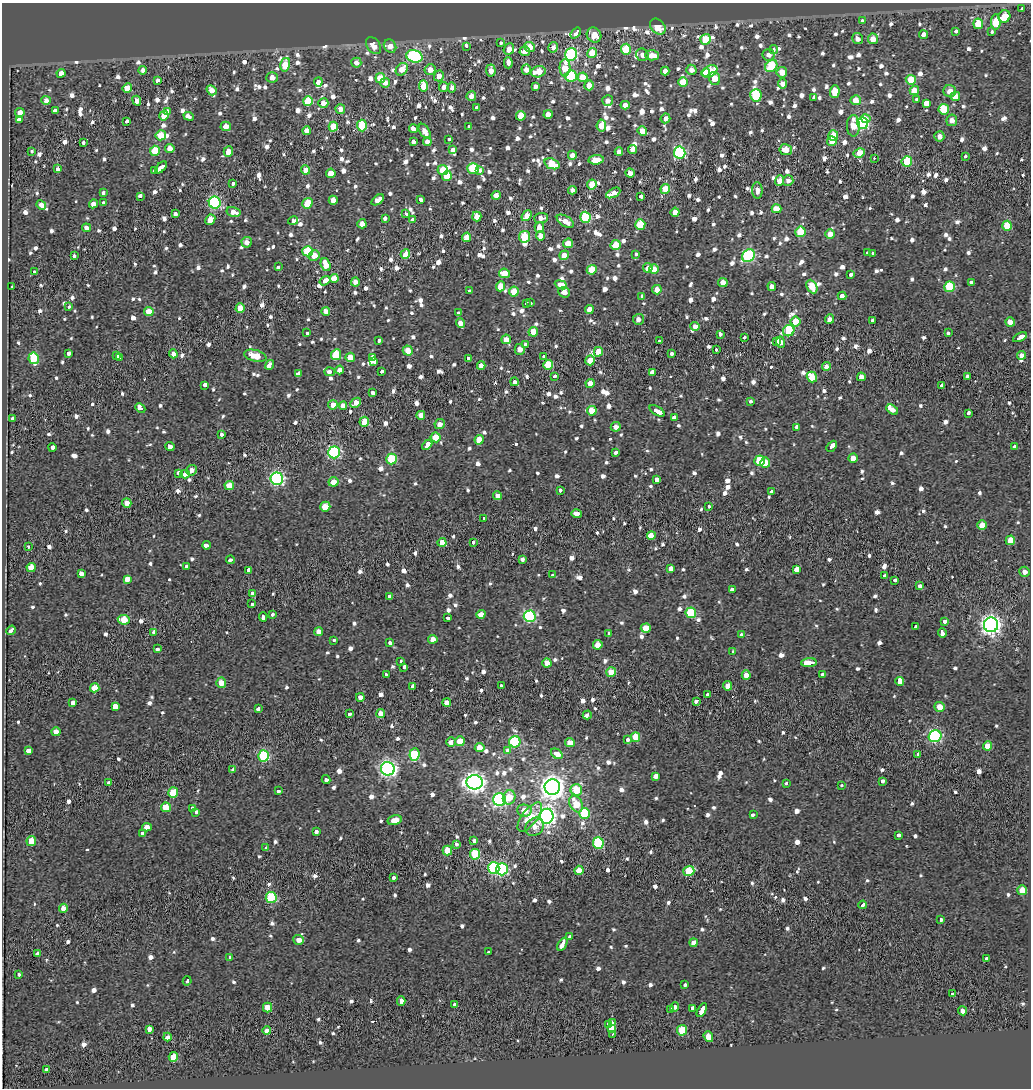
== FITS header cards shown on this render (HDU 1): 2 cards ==
NAXIS1  =                 1029
NAXIS2  =                 1086

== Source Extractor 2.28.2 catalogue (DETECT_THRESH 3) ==
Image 1029 x 1086 px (HDU 1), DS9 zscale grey, 1 PNG px = 1 image px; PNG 1033 x 1090 px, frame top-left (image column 1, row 1086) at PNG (2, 3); each listed source drawn as its Kron ellipse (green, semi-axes under 4 px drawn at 4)
Background -0.124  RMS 0.08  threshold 0.239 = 3 sigma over >= 5 px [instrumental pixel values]
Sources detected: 1283; of the 1283, the 500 brightest by FLUX_AUTO listed and drawn (783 fainter detections omitted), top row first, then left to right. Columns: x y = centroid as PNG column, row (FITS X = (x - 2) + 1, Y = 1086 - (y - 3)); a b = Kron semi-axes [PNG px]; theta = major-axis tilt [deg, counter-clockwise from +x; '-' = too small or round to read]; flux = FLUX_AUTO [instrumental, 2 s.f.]
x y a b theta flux
1022 8 3 3 - 58
1004 17 6 6 - 1300
862 21 3 3 - 59
996 22 8 4 -90 220
978 24 5 5 - 140
658 27 9 6 -45 120
956 31 3 3 - 72
992 32 3 3 - 68
576 33 6 3 50 62
594 35 8 7 - 86
924 35 4 3 - 170
706 39 5 5 - 190
857 39 6 5 - 34
873 39 5 5 - 92
501 43 3 3 - 38
373 45 9 6 -53 59
390 46 7 6 - 50
466 46 3 3 - 260
529 47 5 5 - 79
553 47 5 5 - 33
509 49 6 5 - 50
626 49 5 5 - 200
774 49 4 3 - 47
525 51 5 5 - 66
592 53 5 4 - 140
571 54 6 6 - 770
642 55 6 6 - 33
652 55 7 5 -1 72
769 55 6 6 - 34
414 56 8 6 -15 610
356 63 5 5 - 37
508 63 5 3 - 70
285 65 7 5 76 180
771 66 6 5 - 290
565 68 8 5 88 130
402 69 7 5 48 78
143 70 4 4 - 38
430 70 5 5 - 51
526 70 5 4 - 43
691 70 5 5 - 34
491 71 6 4 -86 37
665 71 4 4 - 39
710 71 8 5 30 220
538 72 7 5 16 130
782 72 5 5 - 69
61 73 4 4 - 47
705 73 4 4 - 94
439 76 5 5 - 52
571 76 6 5 - 350
272 77 6 5 - 40
583 77 5 4 - 80
380 78 5 5 - 93
714 78 6 5 - 96
157 80 4 3 - 48
911 80 5 5 - 130
318 82 4 3 - 460
683 82 5 5 - 150
385 83 5 5 - 40
782 84 5 4 - 34
589 85 5 4 - 67
424 86 6 4 -81 180
535 86 4 3 - 91
444 87 5 4 - 37
452 87 5 4 - 31
127 88 5 4 - 120
211 90 5 4 - 48
914 91 5 4 - 86
950 91 6 6 - 45
835 92 6 5 - 120
756 95 6 5 - 310
471 96 5 5 - 38
955 96 5 4 - 91
814 98 3 3 - 190
916 99 3 3 - 91
46 100 4 4 - 35
608 100 5 5 - 31
856 100 5 5 - 79
137 101 5 4 - 32
308 101 5 5 - 220
323 103 5 5 - 52
926 104 4 3 - 1200
625 105 4 4 - 34
476 108 3 3 - 43
340 109 5 4 - 54
944 109 5 5 - 220
55 111 4 3 - 140
167 112 3 3 - 190
20 113 5 4 - 61
548 114 4 4 - 57
164 116 5 4 - 67
189 116 5 4 - 63
521 116 5 4 - 120
665 118 5 4 - 36
866 119 4 3 - 100
19 120 3 3 - 57
952 120 5 5 - 37
126 121 4 3 - 83
863 123 6 5 - 800
226 126 5 4 - 45
362 126 6 5 - 250
469 126 3 3 - 32
601 126 6 5 - 77
853 126 10 6 89 100
333 127 5 4 - 130
414 129 4 3 - 180
307 131 4 4 - 45
425 131 8 5 -58 48
642 131 5 4 - 84
161 135 5 5 - 120
833 135 5 5 - 130
939 136 5 5 - 38
449 139 3 3 - 59
832 141 5 5 - 55
83 142 4 3 - 55
414 142 4 3 - 140
427 142 4 4 - 34
170 149 4 4 - 59
632 149 4 4 - 48
453 150 4 4 - 220
786 150 6 5 - 78
31 151 3 3 - 41
155 151 5 5 - 210
228 151 5 4 - 62
619 152 4 4 - 32
680 152 6 6 - 820
859 153 6 4 29 100
572 155 4 4 - 45
965 156 3 3 - 170
874 158 3 3 - 52
596 160 7 4 5 93
907 161 5 5 - 280
552 164 8 5 -22 140
161 167 7 3 46 270
473 168 5 5 - 300
58 169 3 3 - 78
306 170 4 4 - 54
443 170 5 5 - 99
480 170 4 3 - 56
154 171 3 3 - 44
331 173 4 4 - 88
630 173 5 4 - 36
447 176 5 5 - 140
780 181 5 4 - 72
788 181 5 5 - 33
233 183 3 3 - 100
592 185 5 4 - 110
665 189 5 4 - 120
572 190 4 4 - 31
757 190 8 5 -86 32
103 192 3 3 - 47
613 193 8 4 28 130
496 195 4 4 - 47
140 196 4 3 - 68
641 196 4 3 - 82
420 199 4 3 - 110
333 200 4 4 - 54
378 200 7 4 38 37
215 202 6 6 - 760
103 203 3 3 - 67
307 203 6 4 55 140
93 204 4 4 - 36
41 205 5 4 - 160
776 209 5 4 - 120
233 212 7 5 -17 54
675 212 4 4 - 75
175 214 4 3 - 140
406 214 4 3 - 120
527 216 6 4 51 80
477 217 5 4 - 77
585 217 5 5 - 310
385 218 3 3 - 220
541 218 7 5 4 38
412 219 4 3 - 120
210 220 5 4 - 71
293 221 5 4 - 110
565 221 9 5 -32 65
362 224 4 4 - 51
640 224 5 5 - 200
1007 226 5 5 - 160
87 228 4 4 - 31
539 228 5 4 - 60
800 232 5 5 - 200
830 234 5 4 - 43
540 236 5 4 - 65
467 237 4 4 - 94
525 237 6 5 - 180
247 242 5 5 - 34
568 243 5 4 - 72
616 245 5 5 - 140
308 251 5 5 - 230
868 252 3 3 - 63
873 253 3 3 - 33
405 254 5 4 - 120
636 254 4 3 - 37
314 255 5 5 - 55
564 255 5 4 - 80
74 256 3 3 - 62
749 256 7 6 - 740
326 265 6 4 -70 94
278 267 4 3 - 75
648 268 5 4 - 44
654 269 5 5 - 100
592 270 5 4 - 100
34 271 4 3 - 78
504 273 5 4 - 82
851 274 4 3 - 60
334 278 4 4 - 76
325 281 6 3 36 210
355 282 4 4 - 38
971 282 3 3 - 78
723 283 4 4 - 78
561 285 6 4 -23 140
501 286 5 4 - 91
772 286 4 4 - 33
12 287 3 3 - 40
812 287 7 5 -63 120
949 287 5 5 - 220
657 290 5 4 - 59
469 291 3 3 - 35
514 292 5 5 - 130
564 292 6 5 - 39
642 296 3 3 - 110
842 296 4 4 - 34
526 303 4 3 - 38
530 303 3 3 - 39
69 307 3 3 - 75
240 308 5 4 - 75
589 309 4 4 - 45
326 311 4 4 - 36
149 312 5 4 - 110
458 312 3 3 - 33
638 319 5 5 - 31
829 319 5 4 - 33
872 320 3 3 - 86
795 321 5 5 - 120
1010 322 5 4 - 53
460 323 5 4 - 42
695 326 4 4 - 40
789 331 6 5 - 360
533 332 5 4 - 100
307 333 3 3 - 34
948 333 3 3 - 48
720 334 4 3 - 74
1020 337 7 3 28 230
744 338 3 3 - 54
506 339 5 4 - 58
379 341 4 3 - 40
659 341 3 3 - 42
776 342 4 3 - 55
781 342 6 4 -74 36
525 345 3 3 - 110
520 349 5 5 - 42
716 350 3 3 - 57
408 351 5 5 - 65
598 352 5 4 - 81
68 353 4 3 - 170
672 353 3 3 - 69
173 354 4 4 - 36
117 355 4 3 - 240
336 355 5 5 - 230
1022 355 4 4 - 36
255 356 11 5 -14 100
543 356 3 3 - 39
350 357 5 4 - 85
372 357 4 3 - 76
34 358 6 5 - 300
119 358 3 3 - 250
469 359 4 3 - 130
590 360 5 4 - 110
374 361 4 3 - 71
269 365 5 3 - 370
481 365 4 4 - 40
548 365 5 5 - 190
826 366 4 4 - 34
340 370 4 4 - 43
382 371 4 3 - 54
329 372 5 3 - 120
299 373 4 3 - 44
652 373 4 3 - 360
555 376 3 3 - 74
812 377 5 5 - 130
861 377 4 4 - 46
967 377 4 3 - 190
514 382 4 3 - 86
590 383 4 4 - 50
205 385 4 3 - 110
941 385 4 3 - 81
372 393 4 3 - 130
751 401 3 3 - 50
356 403 6 4 45 48
333 405 5 4 - 56
343 406 4 4 - 42
140 408 5 4 - 72
892 410 6 4 -31 41
592 411 5 5 - 110
657 411 8 3 -30 390
969 413 4 3 - 53
421 415 4 4 - 49
674 417 4 3 - 220
12 418 3 3 - 92
364 422 5 5 - 140
440 424 5 5 - 34
616 427 5 5 - 32
797 427 4 3 - 45
222 434 3 3 - 65
436 437 5 5 - 100
479 440 5 4 - 84
427 445 6 3 44 340
170 446 5 3 - 110
832 446 6 3 49 170
1015 446 3 3 - 60
52 447 4 3 - 180
334 452 6 6 - 780
616 453 4 3 - 64
853 458 5 4 - 63
391 459 5 5 - 280
759 461 5 5 - 190
765 463 5 5 - 81
191 470 5 5 - 35
179 473 4 3 - 150
185 474 4 4 - 33
277 479 6 6 - 1100
657 480 4 4 - 220
333 482 5 4 - 59
229 485 5 4 - 99
560 490 3 3 - 59
771 492 3 3 - 94
497 496 4 4 - 33
127 503 5 4 - 43
709 506 3 3 - 48
325 507 5 5 - 120
576 514 5 4 - 38
484 519 3 3 - 50
982 525 5 4 - 78
651 536 4 3 - 610
1010 540 5 4 - 87
442 542 4 4 - 71
473 542 3 3 - 71
206 545 4 3 - 130
28 547 3 3 - 64
523 559 4 3 - 110
230 560 4 3 - 75
31 567 4 4 - 79
187 567 4 4 - 180
671 568 4 3 - 740
797 569 3 3 - 650
249 570 4 3 - 77
1025 572 5 5 - 32
81 573 4 3 - 280
553 575 4 3 - 81
885 576 3 3 - 42
127 579 4 3 - 900
895 580 3 3 - 72
919 586 3 3 - 120
732 590 3 3 - 140
253 594 4 3 - 140
389 596 4 3 - 56
252 604 3 3 - 40
691 613 5 5 - 270
272 614 3 3 - 69
481 614 4 4 - 62
530 616 6 6 - 670
263 617 5 3 - 120
447 618 4 3 - 82
124 620 6 5 - 110
945 622 4 3 - 170
991 625 7 7 - 2700
916 626 3 3 - 44
646 628 5 4 - 110
11 630 5 3 - 180
319 632 4 4 - 39
154 633 4 3 - 550
608 633 3 3 - 67
942 633 5 3 - 400
741 635 3 3 - 84
433 639 4 4 - 48
334 640 3 3 - 41
390 643 3 3 - 41
598 645 5 4 - 68
157 649 4 3 - 65
732 652 3 3 - 57
401 662 3 3 - 61
809 662 8 3 5 780
547 663 4 4 - 56
404 667 4 3 - 88
611 672 5 4 - 130
822 674 3 3 - 97
386 675 3 3 - 41
746 675 4 4 - 49
900 681 4 4 - 680
221 683 5 5 - 62
412 686 3 3 - 150
501 686 3 3 - 96
728 686 4 4 - 65
95 688 5 4 - 100
707 694 3 3 - 37
360 697 4 4 - 32
697 701 3 3 - 180
73 702 3 3 - 230
447 702 4 4 - 41
115 707 4 3 - 980
939 707 5 5 - 70
258 709 4 3 - 88
349 714 3 3 - 68
381 714 4 4 - 61
587 715 4 3 - 170
56 732 4 4 - 48
935 736 6 6 - 860
635 737 5 4 - 110
627 739 3 3 - 110
460 741 5 5 - 120
451 742 5 4 - 36
515 742 5 5 - 440
570 743 5 4 - 51
988 746 4 4 - 77
480 748 5 4 - 81
28 750 3 3 - 410
508 751 4 4 - 110
414 754 6 5 - 330
557 754 6 4 -36 85
918 754 4 3 - 84
264 756 5 5 - 500
388 769 7 6 - 1800
233 770 3 3 - 400
656 776 4 4 - 130
326 780 4 3 - 200
882 781 4 3 - 58
475 782 8 7 - 3100
109 783 4 3 - 54
786 783 3 3 - 70
842 786 3 3 - 34
552 787 8 7 - 4400
576 790 6 6 - 160
279 791 3 3 - 86
173 793 5 5 - 160
509 797 7 6 - 110
500 799 6 6 - 900
576 804 9 6 -62 130
166 807 5 5 - 120
193 808 3 3 - 59
524 810 7 6 - 72
196 812 3 3 - 83
584 813 5 5 - 270
753 814 4 3 - 130
546 816 7 7 - 2400
530 817 17 7 52 160
395 820 7 5 13 67
147 827 5 4 - 46
535 827 10 8 47 52
316 831 3 3 - 120
142 833 3 3 - 42
899 835 4 3 - 84
31 841 5 4 - 120
474 841 4 3 - 48
598 843 5 5 - 450
456 844 4 3 - 43
265 848 3 3 - 35
447 850 5 5 - 130
475 854 5 5 - 240
494 868 6 5 - 570
502 869 6 5 - 830
579 870 5 4 - 83
689 871 6 5 - 220
394 878 3 3 - 97
1022 890 5 5 - 90
271 898 5 5 - 350
863 905 4 3 - 110
63 908 4 4 - 50
940 919 4 3 - 70
570 936 3 3 - 69
299 940 5 5 - 42
693 942 4 4 - 37
562 944 7 3 60 220
488 952 3 3 - 42
37 954 4 3 - 99
230 957 4 3 - 58
986 959 3 3 - 94
19 975 3 3 - 63
187 981 4 3 - 220
685 985 3 3 - 66
953 994 3 3 - 47
401 1001 4 4 - 36
455 1005 4 3 - 220
268 1007 5 4 - 78
674 1007 5 3 - 83
692 1008 3 3 - 85
670 1009 3 3 - 72
702 1010 8 4 62 310
963 1011 4 4 - 34
612 1022 3 3 - 110
609 1024 3 3 - 140
149 1029 4 3 - 290
612 1029 4 4 - 2300
682 1030 5 5 - 170
267 1031 4 4 - 38
612 1034 3 3 - 35
168 1037 4 3 - 240
708 1037 6 4 -70 56
173 1057 5 4 - 130
46 1069 3 3 - 480
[783 fainter detections neither listed nor drawn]